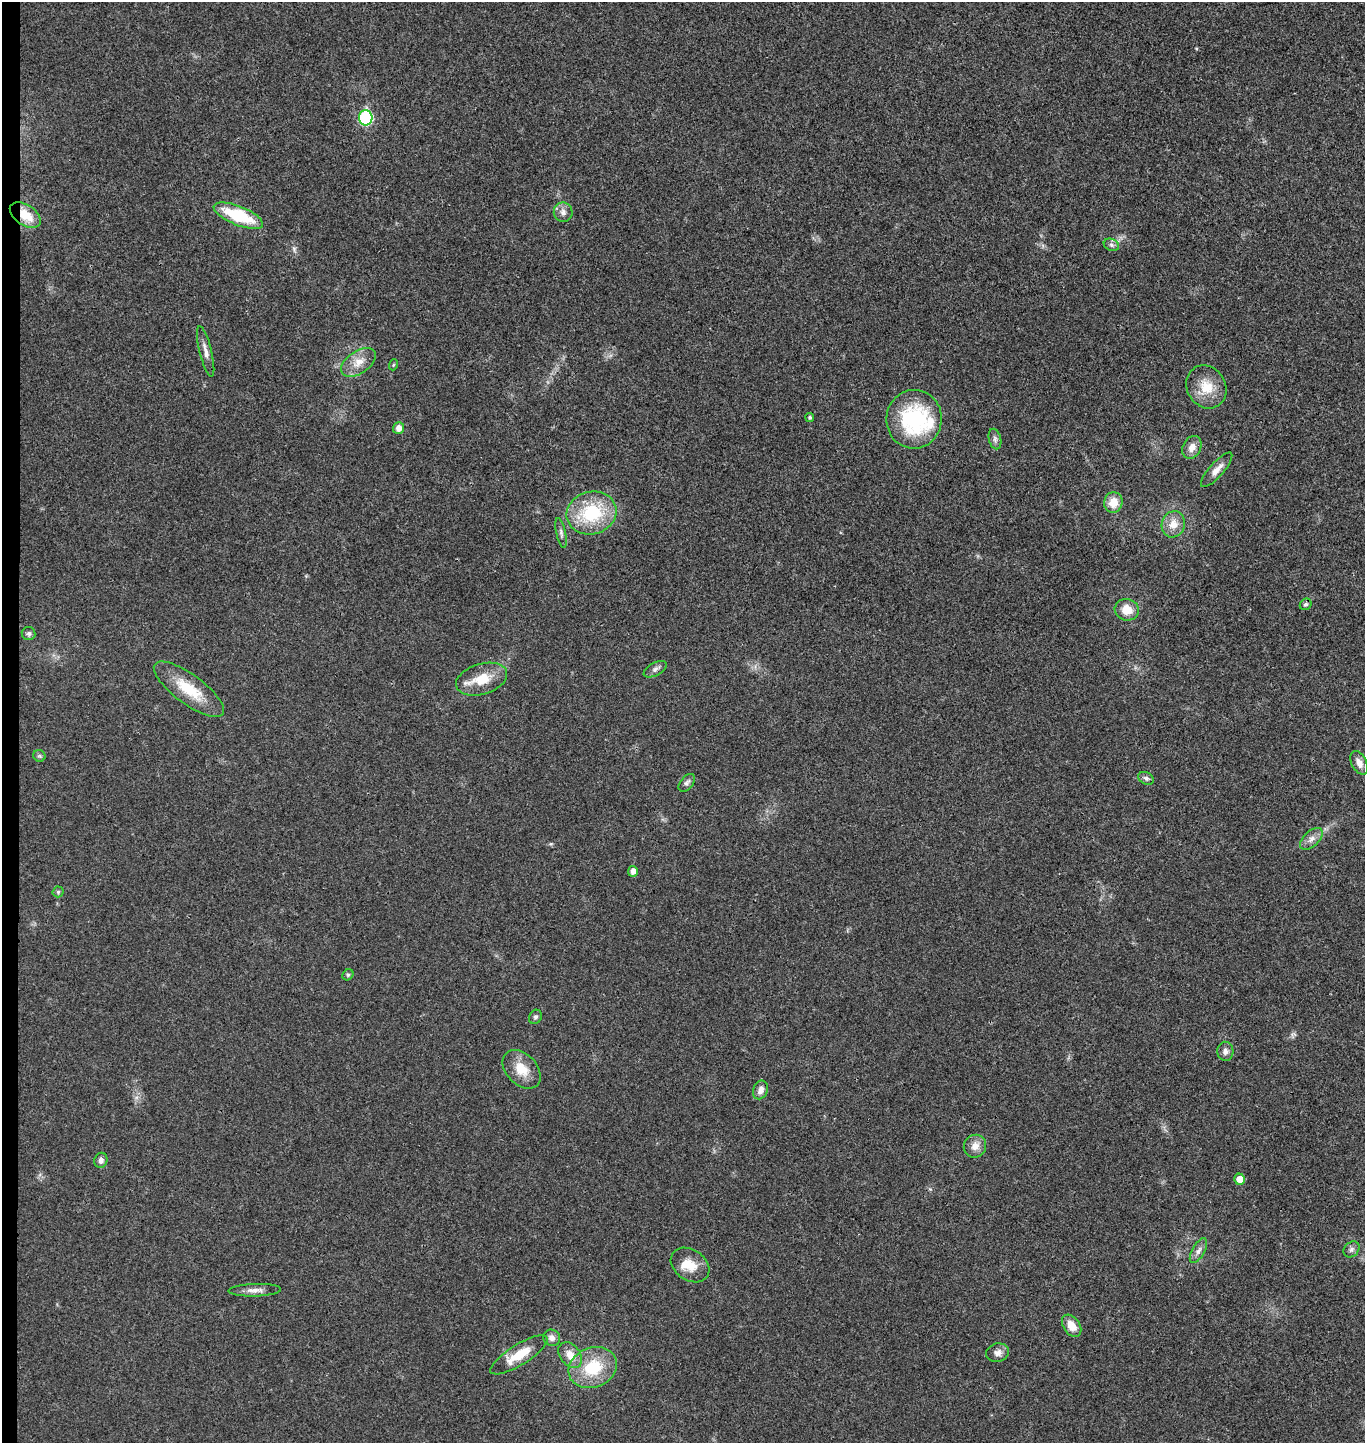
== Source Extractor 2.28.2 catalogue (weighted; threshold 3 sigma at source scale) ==
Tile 4 of 3 x 3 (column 1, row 2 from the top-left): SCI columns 154-1516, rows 1449-2889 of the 4404 x 4334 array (HDU 1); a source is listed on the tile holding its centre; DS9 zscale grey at full resolution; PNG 1367 x 1445 px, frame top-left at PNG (2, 2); each listed source drawn as its Kron ellipse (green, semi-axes under 4 px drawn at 4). Shown black and unused: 1% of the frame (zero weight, under 3 of 4 exposures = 6% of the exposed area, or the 3 px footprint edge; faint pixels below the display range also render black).
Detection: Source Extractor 2.28.2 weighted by HDU 2 'WHT'; one run over the whole footprint, this tile lists its part. Background 0.0212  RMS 0.0046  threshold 0.0205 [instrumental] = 3 sigma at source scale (4.5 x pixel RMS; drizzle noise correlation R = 1.50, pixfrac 1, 0.05/0.05 arcsec/px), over >= 5 px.
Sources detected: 52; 1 inside a brighter object's white glare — neither listed nor drawn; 1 inside a brighter listed object's ellipse — not listed separately; the other 50 listed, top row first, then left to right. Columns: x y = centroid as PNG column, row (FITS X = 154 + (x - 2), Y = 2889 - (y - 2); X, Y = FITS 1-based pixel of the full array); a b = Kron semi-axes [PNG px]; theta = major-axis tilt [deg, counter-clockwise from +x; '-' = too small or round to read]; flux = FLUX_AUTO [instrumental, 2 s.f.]
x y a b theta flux
366 118 8 7 - 46
563 212 10 9 - 2.4
25 215 17 10 -34 9
238 216 26 9 -22 25
1111 245 8 6 -21 1.2
206 351 26 6 -76 3.2
358 362 19 11 34 6.1
393 365 5 3 - 0.47
1206 387 22 19 -59 11
810 417 4 4 - 0.93
914 419 29 28 - 46
399 428 6 5 - 3
995 439 10 6 -76 1.5
1192 447 12 9 62 3.5
1217 470 22 7 48 3.8
1113 502 10 9 - 6.9
592 513 25 21 16 28
1173 524 13 11 70 5.4
561 533 15 4 -77 1.5
1306 604 6 5 - 1
1127 610 12 10 -18 6.6
29 634 7 7 - 1.1
655 669 13 6 28 1.8
482 679 26 15 17 12
189 689 42 14 -36 16
39 756 6 5 - 0.82
1359 763 13 7 -63 3.2
1146 778 8 6 -27 1.3
687 783 10 6 51 1.4
1311 839 13 7 44 2.8
633 871 5 5 - 2.3
58 892 5 5 - 0.75
348 975 6 5 - 0.77
535 1017 7 6 - 1.1
1225 1051 9 8 - 2.1
522 1069 22 15 -46 8.9
760 1090 10 7 68 2.8
975 1146 12 11 - 3.9
101 1160 7 6 - 1.9
1240 1179 5 5 - 4.7
1351 1249 9 7 46 1.5
1198 1251 13 6 60 2.3
690 1265 21 15 -34 7.9
255 1290 26 6 2 3.4
1072 1326 12 8 -55 6
552 1338 8 8 - 2.3
998 1353 11 9 13 2.7
519 1355 33 10 32 11
570 1355 14 10 -52 5.3
593 1368 25 20 23 20
Overlapping masked pixels (flux is a lower limit): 1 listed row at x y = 25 215